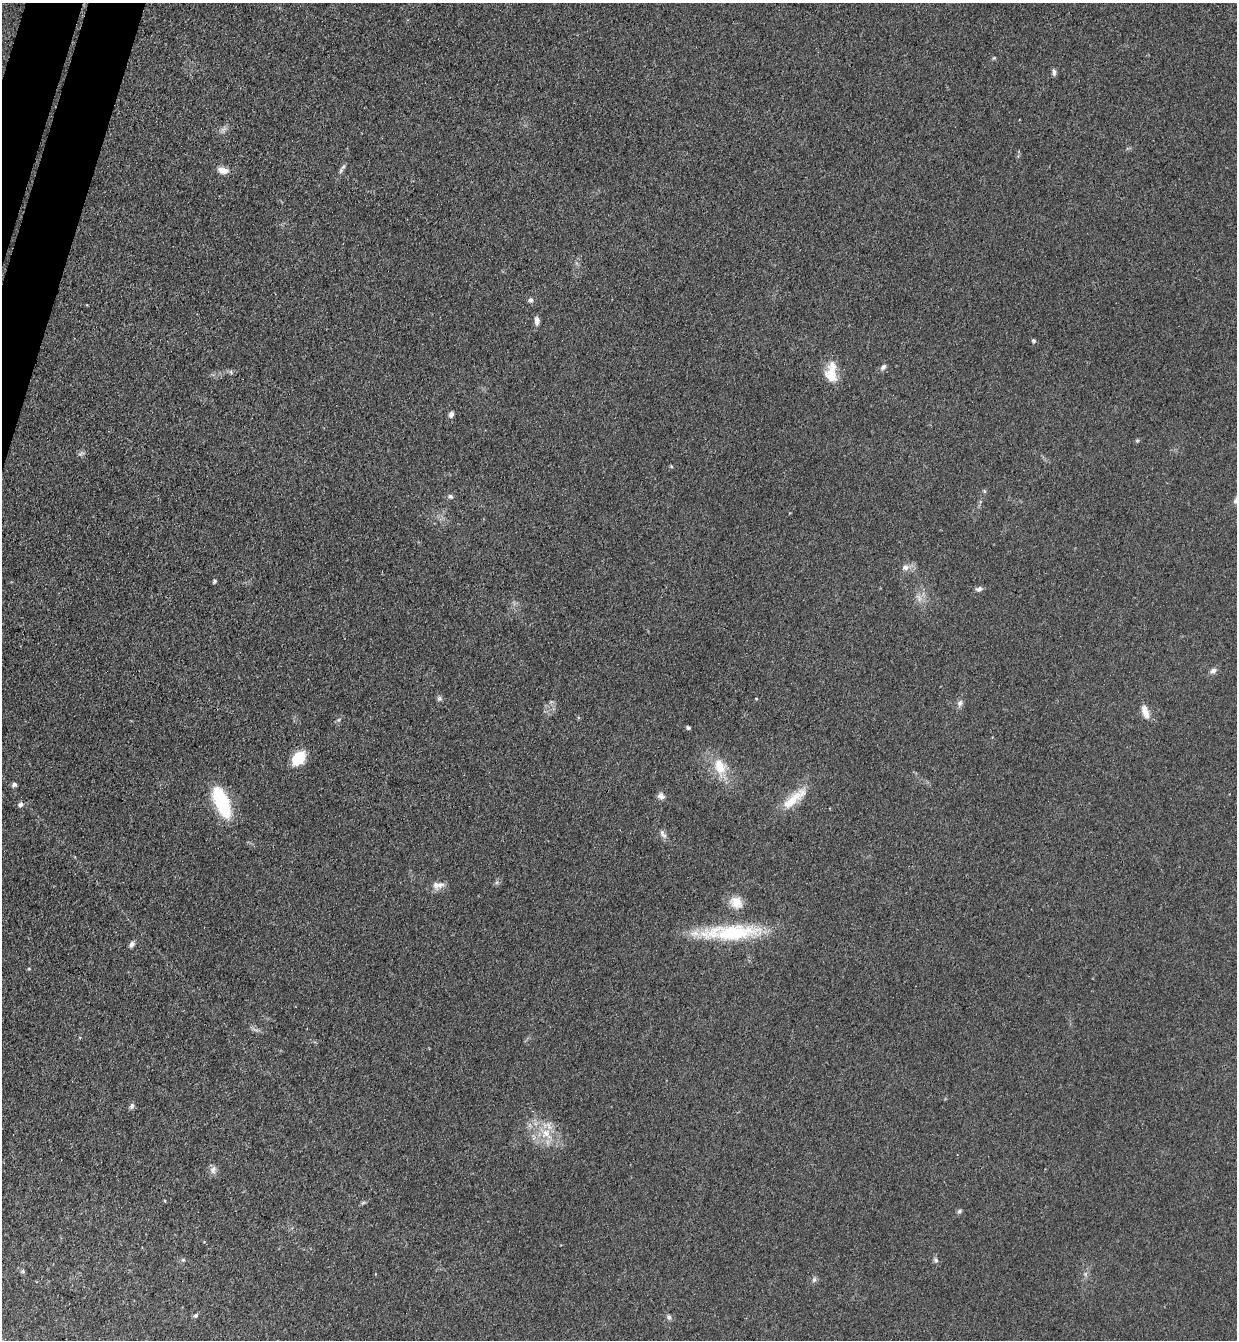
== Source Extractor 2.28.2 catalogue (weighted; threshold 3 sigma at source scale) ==
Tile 11 of 4 x 4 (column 3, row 3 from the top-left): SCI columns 2660-3894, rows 1361-2698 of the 5447 x 5397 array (HDU 1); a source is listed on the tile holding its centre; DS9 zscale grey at full resolution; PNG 1239 x 1342 px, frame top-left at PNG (2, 3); no overlay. Shown black and unused: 2% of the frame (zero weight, under 3 of 4 exposures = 5% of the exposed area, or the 3 px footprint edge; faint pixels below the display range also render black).
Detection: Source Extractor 2.28.2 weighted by HDU 2 'WHT'; one run over the whole footprint, this tile lists its part. Background 0.101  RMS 0.0071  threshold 0.0321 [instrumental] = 3 sigma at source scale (4.5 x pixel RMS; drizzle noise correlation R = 1.50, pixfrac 1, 0.05/0.05 arcsec/px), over >= 5 px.
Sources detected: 51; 3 inside a brighter listed object's ellipse — not listed separately; the other 48 listed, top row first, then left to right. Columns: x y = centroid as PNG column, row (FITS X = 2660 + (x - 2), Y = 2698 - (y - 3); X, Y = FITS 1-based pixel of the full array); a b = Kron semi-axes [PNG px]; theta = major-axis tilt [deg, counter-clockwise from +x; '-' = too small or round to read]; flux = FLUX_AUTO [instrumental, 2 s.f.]
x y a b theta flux
1054 72 9 4 -88 2.1
223 170 13 7 -12 5.6
341 171 8 5 70 1.7
531 300 6 6 - 1.8
537 321 11 6 90 2.9
1034 341 4 4 - 1.5
883 367 9 5 45 2.1
231 372 6 4 -72 1
831 374 23 16 -74 13
451 414 7 6 - 2.6
1137 440 6 4 1 0.89
671 466 4 4 - 0.8
984 491 6 4 -71 0.84
450 496 6 5 - 1.6
1236 500 11 7 45 2.9
905 567 8 7 - 3.5
214 581 5 4 - 1
979 589 8 6 18 2.3
919 598 12 4 -70 2.6
1213 671 8 7 - 2.7
439 698 7 6 - 1.6
960 703 10 6 68 2.6
1145 711 18 8 -74 6.7
688 728 5 4 - 1.2
298 758 16 12 49 19
719 768 18 17 - 15
14 784 5 4 - 2.5
661 796 8 7 - 3.4
794 799 43 11 40 17
222 802 33 13 -68 50
21 804 5 5 - 2.9
662 833 9 6 -88 2.4
440 885 13 8 14 4.3
736 902 17 14 -38 9.7
731 932 76 17 2 58
132 944 7 5 64 2.6
132 1106 8 6 65 1.8
546 1133 16 11 44 12
213 1170 10 7 78 3.3
165 1201 4 3 - 0.59
363 1203 6 4 20 1.1
959 1211 6 5 - 1.4
183 1260 5 5 - 1
936 1260 7 6 - 1.6
23 1271 6 4 72 1
814 1280 8 5 64 1.7
195 1316 6 6 - 1.4
669 1317 8 6 -64 1.7
Isophote crosses this tile's border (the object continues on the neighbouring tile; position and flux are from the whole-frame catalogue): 1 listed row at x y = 1236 500